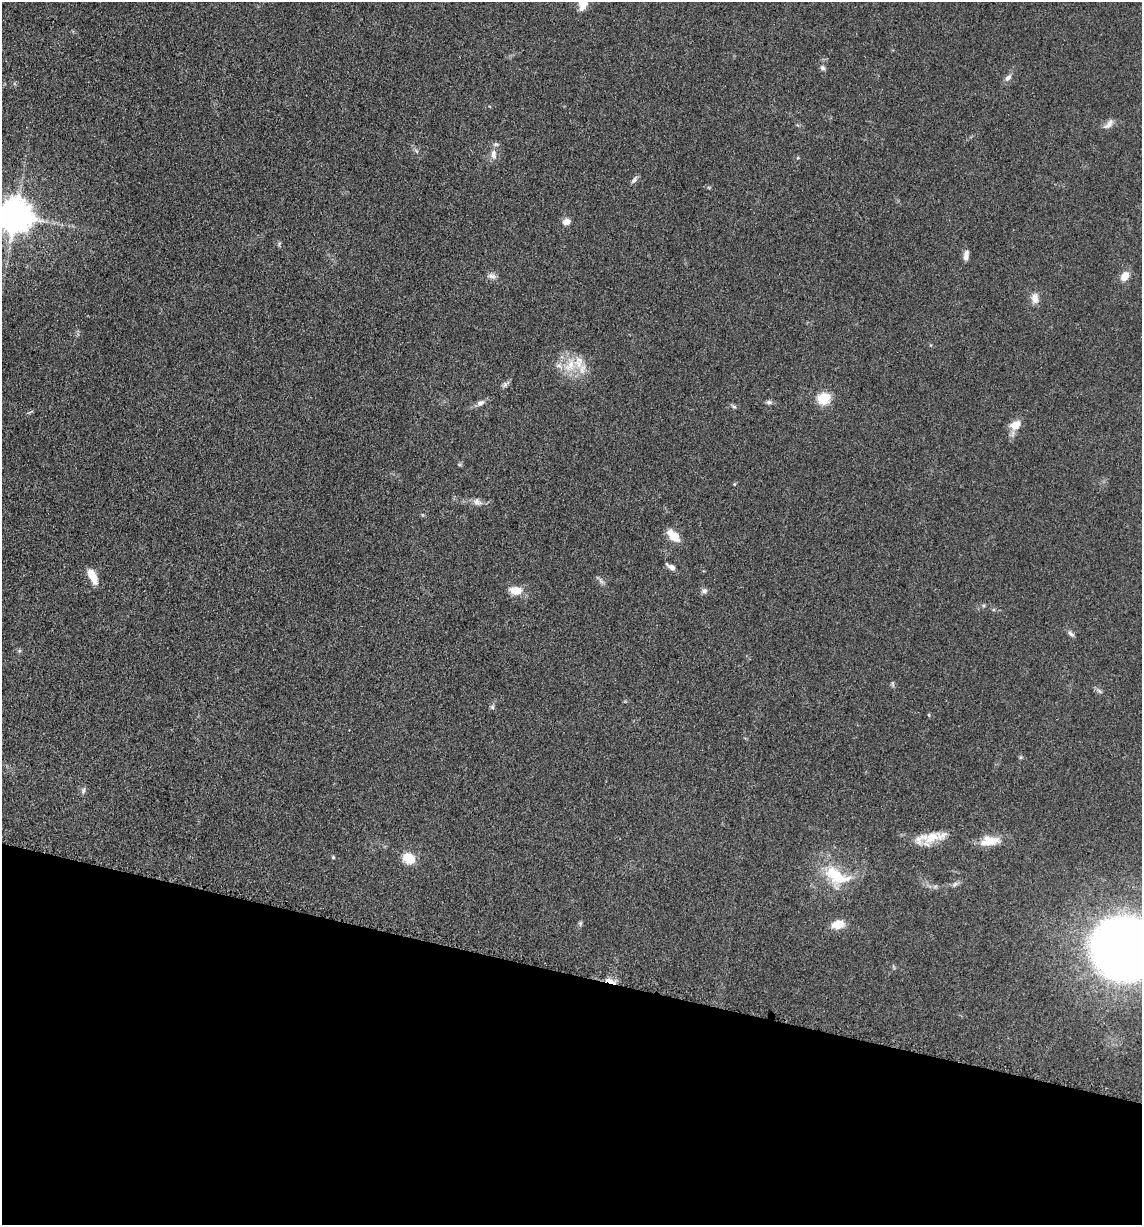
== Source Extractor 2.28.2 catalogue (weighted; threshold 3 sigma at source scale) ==
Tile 15 of 4 x 4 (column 3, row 4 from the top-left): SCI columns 2526-3665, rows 21-1243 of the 4983 x 4926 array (HDU 1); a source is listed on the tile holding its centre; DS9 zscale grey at full resolution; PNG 1144 x 1227 px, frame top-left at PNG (2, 2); no overlay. Shown black and unused: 20% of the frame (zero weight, under 3 of 5 exposures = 4% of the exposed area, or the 3 px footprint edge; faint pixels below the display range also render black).
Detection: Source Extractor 2.28.2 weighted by HDU 2 'WHT'; one run over the whole footprint, this tile lists its part. Background 0.0565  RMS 0.0058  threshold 0.026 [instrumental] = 3 sigma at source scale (4.5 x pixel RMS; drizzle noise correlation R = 1.50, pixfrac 1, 0.05/0.05 arcsec/px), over >= 5 px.
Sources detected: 48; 2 inside a brighter listed object's ellipse — not listed separately; the other 46 listed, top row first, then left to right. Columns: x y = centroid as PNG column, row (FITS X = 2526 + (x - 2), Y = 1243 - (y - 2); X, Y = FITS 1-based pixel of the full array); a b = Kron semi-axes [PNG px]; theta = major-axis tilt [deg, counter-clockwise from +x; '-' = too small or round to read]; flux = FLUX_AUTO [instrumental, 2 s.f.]
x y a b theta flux
583 4 14 10 82 6.3
823 68 7 6 - 1.4
1008 78 11 7 50 2.4
1109 124 17 7 47 3.4
493 154 14 7 -87 3.6
798 158 4 4 - 0.62
634 180 10 6 54 1.8
15 216 10 10 - 1400
566 222 10 7 15 3.6
966 255 13 6 82 3.2
492 276 12 7 -19 2.6
1125 276 10 7 55 6.1
1035 298 14 9 -87 4.5
570 365 24 15 61 14
505 385 8 6 87 1.5
823 398 7 6 - 29
769 402 9 5 0 1.5
480 403 11 7 28 2.6
734 406 8 4 -8 1.1
1016 425 13 9 31 7.4
459 464 6 4 -19 0.72
477 502 12 9 -33 3
673 535 17 9 -46 8.8
671 567 11 5 -34 3.2
92 576 18 8 -63 8.3
601 581 10 5 -55 1.7
516 590 15 9 -8 7.9
704 591 8 7 - 1.8
984 605 5 3 - 0.7
1071 634 10 5 -37 1.6
19 651 6 4 71 0.8
892 684 8 4 -81 0.95
1099 691 9 4 -36 1.3
492 707 6 5 - 1.1
929 715 5 3 - 0.56
83 790 9 5 73 1.5
932 837 38 13 23 13
990 841 27 12 4 10
333 857 4 4 - 0.68
409 858 15 12 -29 9.6
836 876 35 18 -26 25
955 884 9 6 31 1.8
580 923 7 5 -79 1
838 924 11 8 13 10
1126 948 43 38 -2 990
610 981 16 5 -24 3.9
Overlapping masked pixels (flux is a lower limit): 1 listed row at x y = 610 981
Isophote crosses this tile's border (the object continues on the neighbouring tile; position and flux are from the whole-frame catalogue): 3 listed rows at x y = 583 4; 15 216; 1126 948